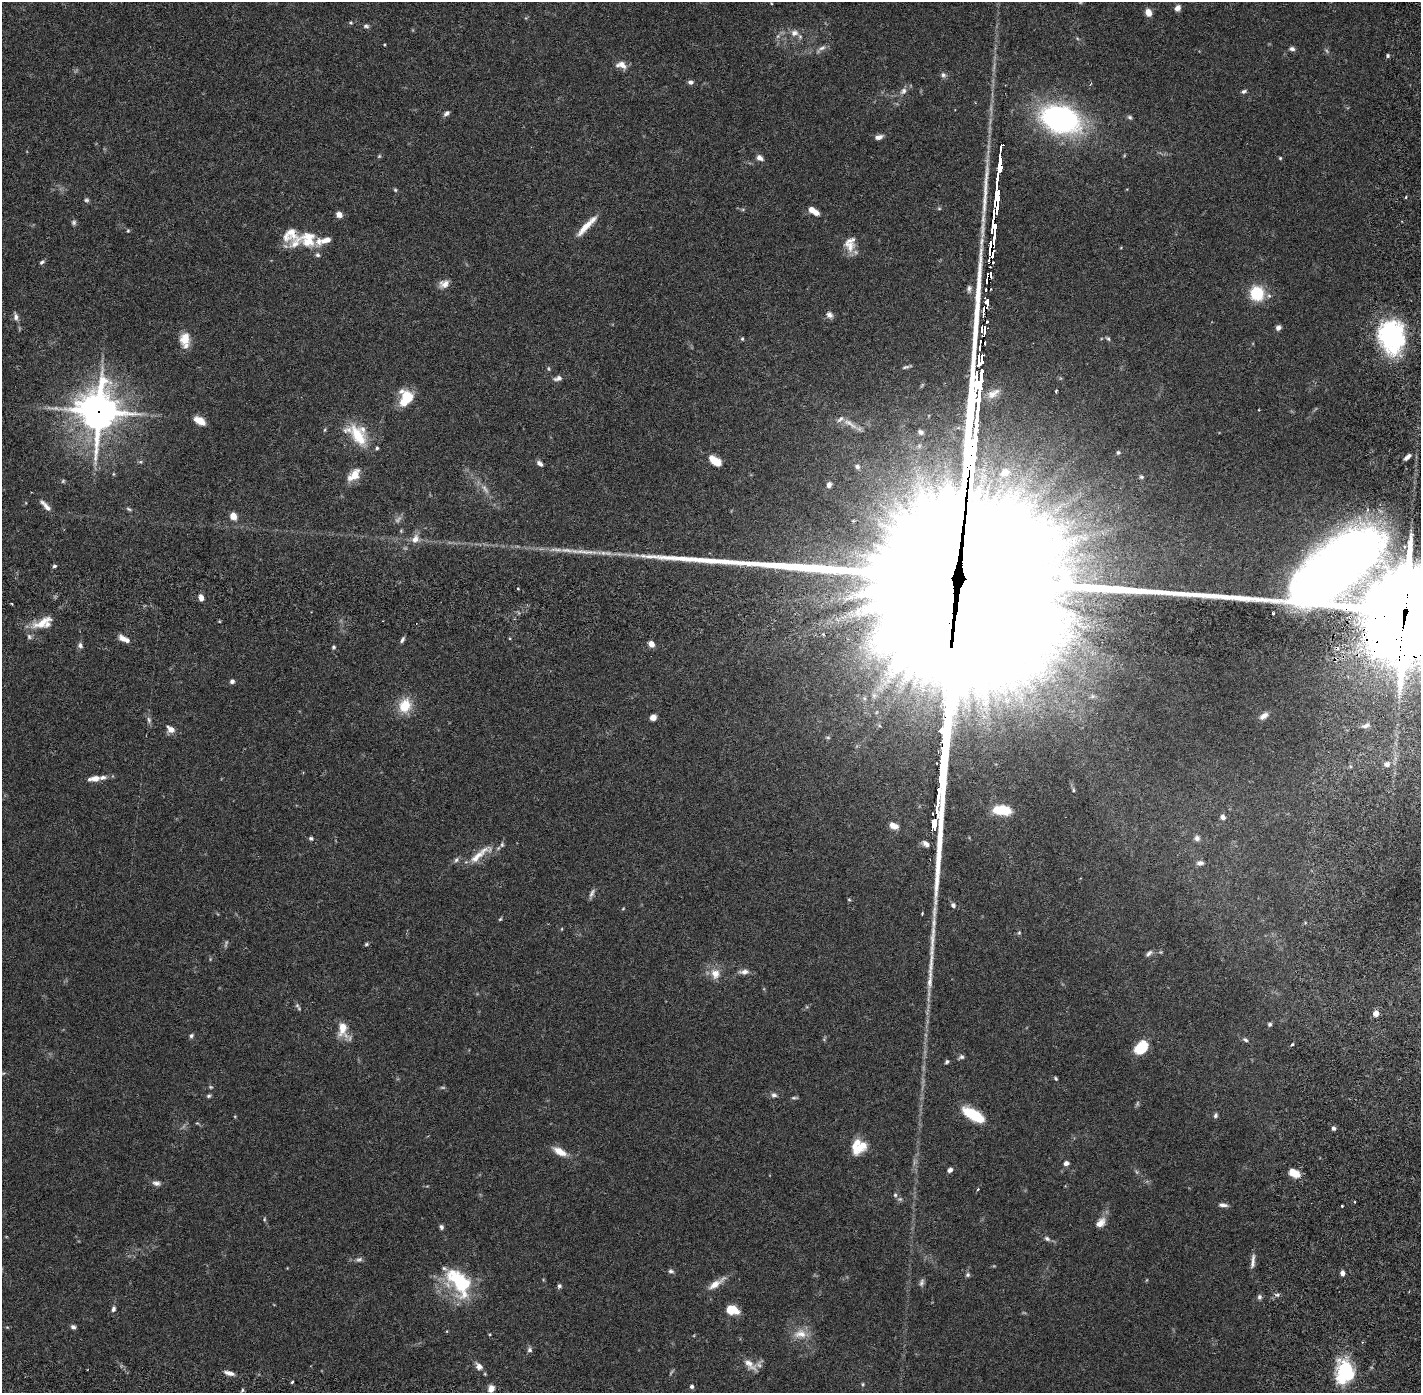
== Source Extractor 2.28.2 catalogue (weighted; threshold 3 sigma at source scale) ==
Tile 11 of 4 x 4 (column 3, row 3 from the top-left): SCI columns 2924-4342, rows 1492-2882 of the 5848 x 5874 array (HDU 1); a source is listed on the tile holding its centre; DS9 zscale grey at full resolution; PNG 1423 x 1395 px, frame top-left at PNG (2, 2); no overlay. Shown black and unused: <1% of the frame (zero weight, under 2 of 6 exposures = <1% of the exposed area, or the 3 px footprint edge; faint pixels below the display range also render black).
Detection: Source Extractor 2.28.2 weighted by HDU 2 'WHT'; one run over the whole footprint, this tile lists its part. Background 0.068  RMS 0.0048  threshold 0.0195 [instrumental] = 3 sigma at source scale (4.09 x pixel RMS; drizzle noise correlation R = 1.36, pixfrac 0.8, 0.05/0.05 arcsec/px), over >= 5 px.
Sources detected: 221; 13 too faint to see at this stretch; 3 inside a brighter object's white glare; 7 cosmic-ray / hot-pixel residue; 4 long thin detections or spike segments (spike, bleed or trail) — not listed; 22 inside a brighter listed object's ellipse — not listed separately; the other 172 listed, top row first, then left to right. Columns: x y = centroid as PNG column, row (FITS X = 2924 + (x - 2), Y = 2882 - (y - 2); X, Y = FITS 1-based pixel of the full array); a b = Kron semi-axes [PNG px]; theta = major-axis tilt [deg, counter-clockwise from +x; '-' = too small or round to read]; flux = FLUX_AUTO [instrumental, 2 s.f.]
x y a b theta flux
771 3 5 3 - 0.26
1177 8 8 6 56 1.3
1148 12 7 5 -72 3
351 23 5 4 - 0.37
366 26 7 5 -2 0.65
794 33 12 10 4 2.1
821 49 18 5 37 1.3
1292 49 7 5 -7 0.85
1388 56 4 4 - 0.48
621 65 12 8 -13 2.4
943 75 8 7 - 0.84
690 82 7 5 -1 0.84
903 91 11 7 48 1.4
1244 91 7 5 26 0.64
446 113 9 5 41 0.91
1130 117 7 5 -34 0.58
1060 119 32 22 -18 73
879 137 10 5 16 1.3
379 156 6 5 - 0.38
760 158 9 6 -33 1.4
1280 158 4 4 - 0.32
1000 165 17 3 86 140
395 190 5 4 - 0.38
1406 197 4 3 - 0.27
997 199 20 4 89 240
86 200 7 5 -1 0.52
811 209 8 6 -25 2.1
339 215 6 6 - 1.9
74 222 7 6 - 0.65
586 226 31 6 46 4.4
128 231 5 4 - 0.33
994 232 28 4 87 260
308 239 22 20 -15 7.3
849 246 18 14 -52 3.5
42 262 7 4 36 0.58
990 275 9 4 68 47
444 284 13 10 20 2
969 288 9 6 85 0.88
1257 293 12 11 - 13
987 302 6 3 90 27
829 315 10 8 -36 1.3
983 315 13 2 89 2.5
16 317 13 6 -78 1.2
1278 328 6 5 - 0.96
984 331 10 4 86 42
1392 336 32 25 -79 40
1108 338 8 4 -44 0.5
185 339 15 12 84 4.3
742 339 5 4 - 0.39
981 359 10 4 79 46
906 367 13 3 14 0.62
558 378 11 6 16 1.2
1056 391 3 3 - 0.36
993 393 21 10 31 3
406 397 16 12 69 9.5
98 411 15 14 - 650
200 421 11 6 -30 4
850 424 26 7 -33 2.8
921 432 7 5 -46 0.7
358 436 31 14 -57 8.9
1118 452 6 5 - 0.46
1407 457 10 4 44 1.1
715 460 14 7 -36 4.8
140 462 6 4 18 0.42
540 463 8 5 -38 0.98
857 466 7 7 - 1
113 474 5 3 - 0.29
354 475 16 9 45 4.2
1141 477 5 5 - 0.47
829 485 7 6 - 0.93
485 489 18 6 -54 2
45 505 21 6 -48 2
129 509 7 4 -27 0.46
233 516 7 6 - 3
415 539 13 9 57 2.4
586 552 49 6 -4 5.9
54 566 5 4 - 0.5
950 568 128 88 85 27000
518 588 3 3 - 0.29
201 598 6 4 -75 2
1398 608 174 56 -10 3000
42 622 32 10 27 5
123 639 11 7 -42 1.9
402 640 8 4 58 0.71
651 644 6 5 - 1.8
80 645 8 6 -69 0.84
333 647 5 5 - 0.48
232 681 6 5 - 0.77
405 706 15 12 68 7.1
1264 716 12 6 33 1.5
653 717 6 5 - 1.7
1366 726 10 6 20 1.2
170 729 10 7 -36 2
1387 764 7 6 - 1.3
94 778 15 7 7 2.4
1073 790 5 4 - 0.37
1002 810 20 10 -7 9
1223 817 7 6 - 0.99
893 826 9 6 -23 2.3
311 838 5 5 - 0.58
1197 838 7 7 - 1
926 844 9 5 -43 1.1
480 854 40 9 38 4.9
456 860 7 6 - 0.77
1200 863 9 6 3 1.1
849 900 5 4 - 0.33
953 905 6 6 - 0.82
623 909 5 3 - 0.24
500 919 5 4 - 0.34
1019 933 6 5 - 0.38
366 944 5 4 - 0.42
1149 953 11 5 45 0.89
744 972 14 6 3 1.4
715 974 14 12 -78 3.2
299 1008 6 5 - 0.51
1376 1013 4 4 - 3.4
1270 1024 5 5 - 0.5
343 1029 22 11 -71 4.6
191 1036 6 5 - 0.59
1245 1040 8 5 -31 0.64
1292 1044 4 3 - 0.45
1141 1048 14 10 44 8.5
961 1057 7 5 16 0.68
947 1062 6 4 51 0.47
1056 1078 5 4 - 0.4
774 1095 7 6 - 0.93
209 1096 6 5 - 0.5
795 1098 9 4 5 0.49
973 1115 22 9 -30 12
1215 1115 7 5 60 0.63
197 1123 6 3 -17 0.31
1333 1128 5 5 - 0.78
862 1146 24 10 48 4.9
560 1151 19 8 -27 3.5
1066 1163 6 5 - 1.1
950 1170 6 5 - 0.93
1294 1173 11 7 -26 4.9
156 1183 11 7 -12 1.2
978 1189 4 3 - 0.26
895 1195 6 6 - 0.55
1223 1205 11 5 -7 1.1
1342 1206 3 2 - 0.34
264 1219 6 4 89 0.33
1100 1223 15 9 50 2.5
441 1227 6 5 - 0.68
1047 1239 9 6 -32 0.83
359 1259 9 6 17 0.83
1253 1261 20 5 83 1.6
671 1271 7 6 - 0.71
1342 1273 5 4 - 1.2
968 1275 6 6 - 0.59
459 1282 37 21 -50 22
921 1283 11 6 72 0.83
716 1284 26 8 34 3.2
559 1286 6 5 - 0.63
1277 1295 6 5 - 0.64
1259 1297 7 6 - 0.7
113 1309 8 5 80 0.9
732 1310 11 8 -14 6.3
7 1327 6 3 -18 0.27
73 1327 6 5 - 0.78
800 1334 20 13 2 4
530 1350 7 7 - 0.76
750 1365 21 8 -40 2.4
479 1366 10 7 -50 1.6
1345 1371 27 16 -58 16
229 1373 12 5 -15 1.6
292 1382 3 2 - 0.41
863 1384 5 4 - 0.33
692 1386 4 4 - 0.81
491 1388 7 6 - 2.1
242 1390 5 3 - 0.35
Overlapping masked pixels (flux is a lower limit): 8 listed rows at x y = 1000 165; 997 199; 994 232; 990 275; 984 331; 98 411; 950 568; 1398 608
Isophote crosses this tile's border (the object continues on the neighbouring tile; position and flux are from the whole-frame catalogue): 1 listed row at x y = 1398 608